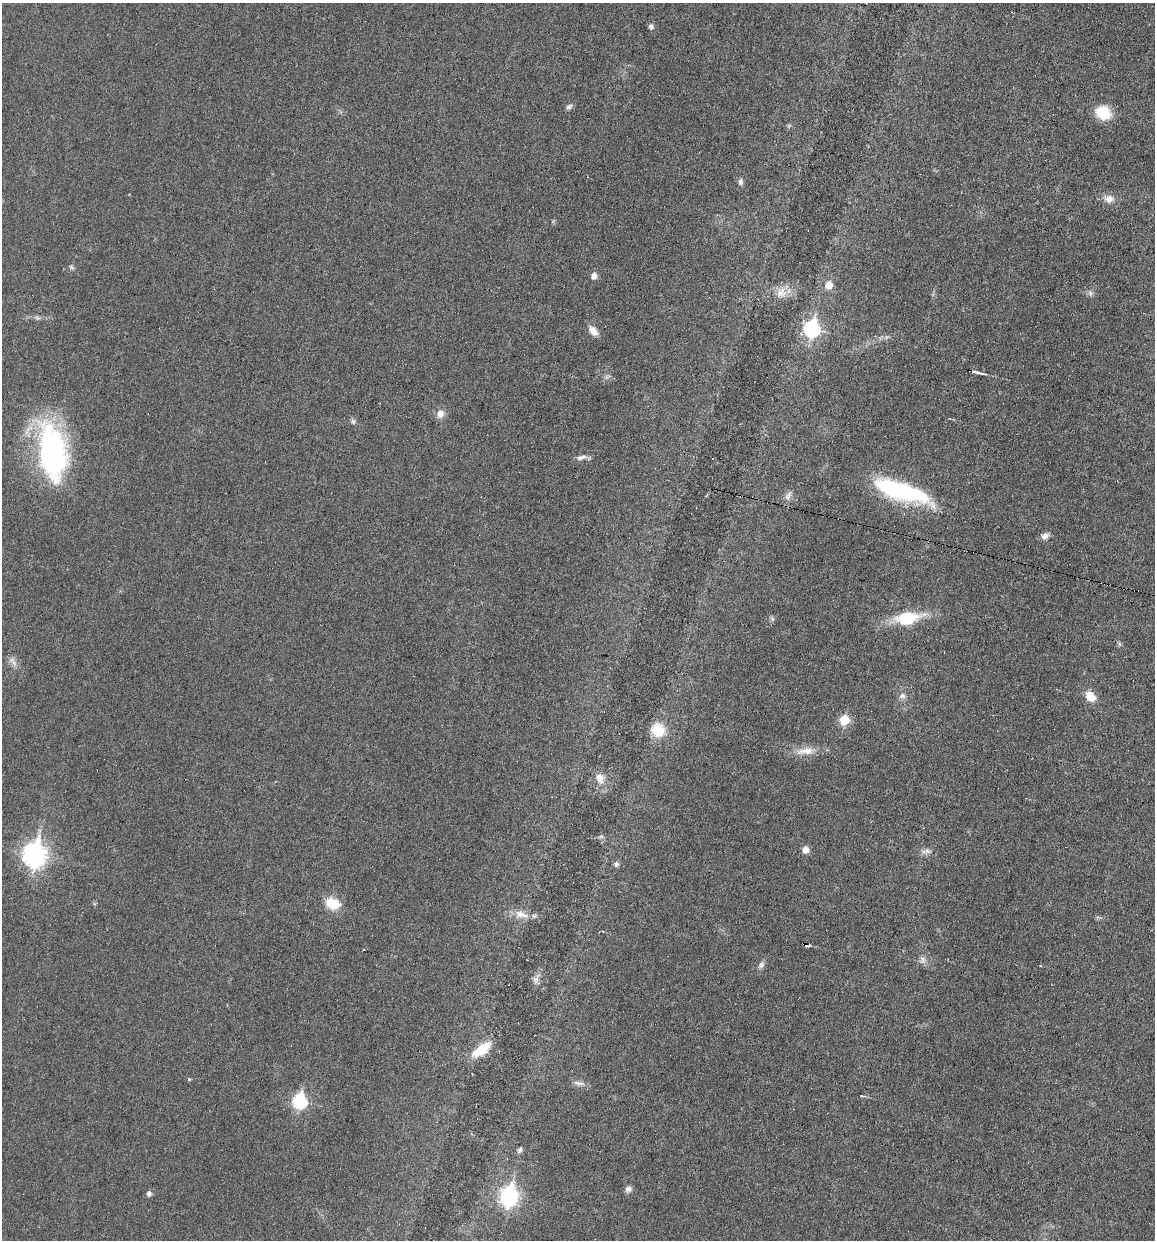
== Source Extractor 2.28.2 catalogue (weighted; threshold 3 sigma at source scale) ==
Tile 6 of 4 x 4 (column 2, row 2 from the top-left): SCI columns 1271-2423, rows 2476-3713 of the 4970 x 4950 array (HDU 1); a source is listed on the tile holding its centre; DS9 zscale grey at full resolution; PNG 1157 x 1242 px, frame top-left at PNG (2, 3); no overlay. Shown black and unused: <1% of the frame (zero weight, under 3 of 6 exposures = <1% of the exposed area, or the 3 px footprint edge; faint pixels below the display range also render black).
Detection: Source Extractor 2.28.2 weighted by HDU 2 'WHT'; one run over the whole footprint, this tile lists its part. Background 0.0336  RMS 0.004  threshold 0.0165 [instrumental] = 3 sigma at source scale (4.09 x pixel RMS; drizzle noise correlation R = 1.36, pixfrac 0.8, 0.05/0.05 arcsec/px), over >= 5 px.
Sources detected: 52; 1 too faint to see at this stretch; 2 cosmic-ray / hot-pixel residue — not listed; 1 inside a brighter listed object's ellipse — not listed separately; the other 48 listed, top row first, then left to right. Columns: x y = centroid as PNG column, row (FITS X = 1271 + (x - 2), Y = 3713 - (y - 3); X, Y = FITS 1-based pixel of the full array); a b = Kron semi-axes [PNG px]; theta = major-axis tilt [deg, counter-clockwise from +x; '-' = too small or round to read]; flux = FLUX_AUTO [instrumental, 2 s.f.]
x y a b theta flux
651 26 6 5 - 1.3
569 107 8 6 32 1.1
1103 113 15 13 -28 11
741 182 8 6 86 1.1
1109 199 14 10 -11 2.9
72 267 8 5 -28 0.69
594 276 6 5 - 2.6
829 285 6 6 - 5.5
781 292 16 12 55 4.4
1090 293 8 6 -79 1.1
812 329 8 7 - 72
593 331 13 8 -53 3.2
978 372 15 3 -13 1.5
440 414 11 9 77 2.7
353 421 8 5 -63 0.86
52 452 65 30 -82 74
581 457 17 5 17 1.7
898 490 61 18 -19 44
788 496 15 7 62 1.8
1045 536 9 7 39 1.8
907 618 30 14 9 17
1119 644 7 4 -88 0.63
12 660 8 7 - 1.4
902 696 9 8 - 1.6
1090 696 13 9 -42 5.1
844 720 6 6 - 16
658 730 13 11 -40 11
806 751 27 10 7 5.4
600 778 16 11 -68 3.8
805 850 5 5 - 4
926 851 15 6 5 1.9
34 855 10 8 80 240
616 864 6 5 - 1.2
333 904 16 12 -20 8.4
521 914 21 9 -12 4.7
807 945 4 3 - 14
923 959 10 8 72 1.8
761 965 11 6 57 1.3
536 979 10 6 64 1.8
481 1050 26 10 36 8.8
189 1079 4 4 - 0.5
578 1083 16 5 -10 1.7
862 1096 9 3 -9 0.5
300 1101 7 7 - 50
520 1150 8 5 58 0.95
628 1189 8 7 - 1.5
149 1193 6 5 - 1.4
509 1197 9 7 80 130
Overlapping masked pixels (flux is a lower limit): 1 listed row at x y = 807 945